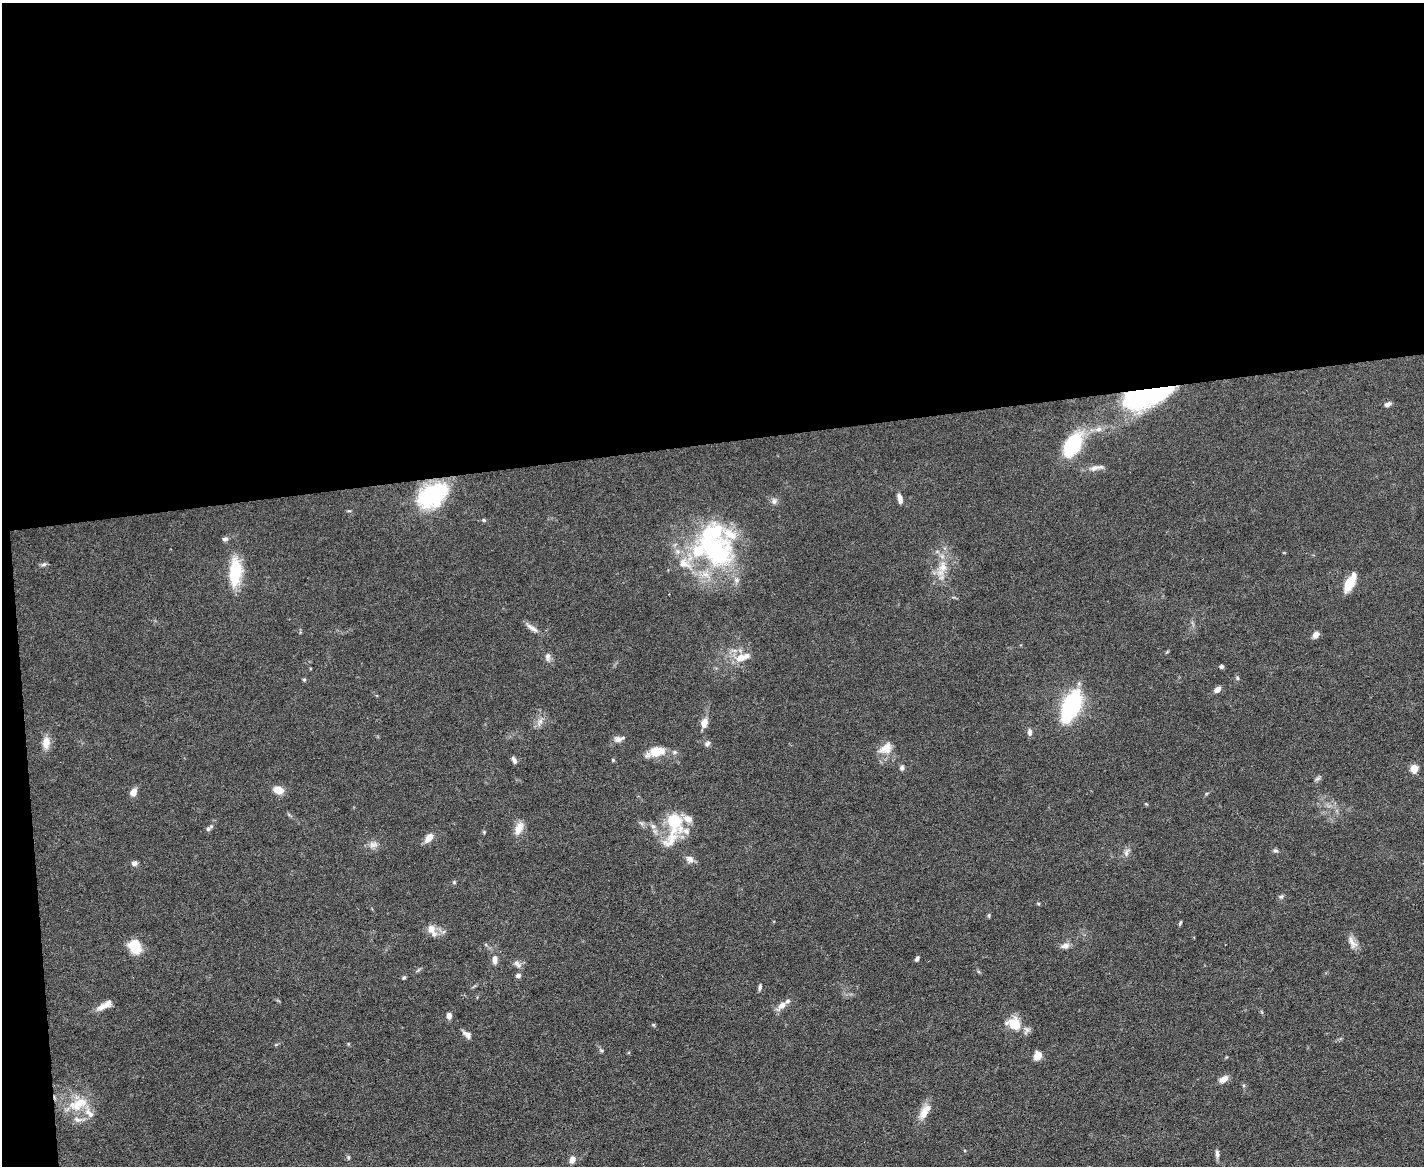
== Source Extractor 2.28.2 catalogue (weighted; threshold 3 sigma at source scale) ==
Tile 1 of 3 x 4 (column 1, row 1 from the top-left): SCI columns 131-1552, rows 3493-4656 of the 4635 x 4656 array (HDU 1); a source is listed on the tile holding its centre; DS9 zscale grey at full resolution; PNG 1426 x 1168 px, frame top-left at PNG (2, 3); no overlay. Shown black and unused: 39% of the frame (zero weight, under 5 of 9 exposures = <1% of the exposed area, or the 3 px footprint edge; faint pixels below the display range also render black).
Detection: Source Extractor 2.28.2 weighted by HDU 2 'WHT'; one run over the whole footprint, this tile lists its part. Background 0.0889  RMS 0.0045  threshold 0.0184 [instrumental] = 3 sigma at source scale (4.09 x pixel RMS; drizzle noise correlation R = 1.36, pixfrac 0.8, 0.05/0.05 arcsec/px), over >= 5 px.
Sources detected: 93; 3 inside a brighter object's white glare — not listed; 11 inside a brighter listed object's ellipse — not listed separately; the other 79 listed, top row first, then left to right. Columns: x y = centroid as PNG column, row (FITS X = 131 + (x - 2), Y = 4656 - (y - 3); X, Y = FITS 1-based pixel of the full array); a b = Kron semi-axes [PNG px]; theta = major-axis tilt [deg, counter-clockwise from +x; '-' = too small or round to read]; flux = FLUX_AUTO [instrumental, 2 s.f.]
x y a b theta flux
1146 393 46 23 10 66
1387 404 8 5 25 1.6
1099 429 9 7 16 2
1073 445 24 14 59 30
1094 468 12 8 13 2.4
432 495 31 20 34 42
900 498 12 5 -77 2.2
774 501 9 8 - 1.6
484 520 5 5 - 0.55
225 539 7 6 - 1.1
715 550 59 40 -40 68
44 564 7 5 18 0.93
943 567 21 11 75 7.2
235 572 32 13 86 18
1350 583 19 8 62 9.1
532 628 20 6 -35 2.4
1316 635 8 6 45 2.3
548 657 12 7 87 1.7
740 658 14 11 26 5.6
1221 666 5 4 - 0.94
1237 678 5 5 - 0.63
304 679 5 4 - 0.52
1217 689 7 5 41 2.6
1071 706 30 16 68 41
540 722 12 6 76 2.2
704 723 11 8 74 3.6
1030 732 9 6 89 1.5
618 739 11 8 4 2.1
46 743 15 9 87 4.1
707 744 8 7 - 1.2
886 748 20 13 35 5.5
655 752 16 14 -18 6.9
674 752 7 5 21 0.93
514 760 8 5 -64 1.4
613 760 4 4 - 0.49
902 768 7 6 - 1
1414 769 5 5 - 13
1317 779 10 4 35 0.89
278 790 9 6 -16 6.6
133 792 7 6 - 3.7
674 824 39 15 78 23
653 826 8 6 -66 1.4
208 829 8 5 44 1.3
519 829 17 9 65 4.6
484 832 5 4 - 0.43
429 838 12 6 50 3.8
373 845 13 8 13 2.4
1275 850 6 6 - 0.84
1126 852 13 6 70 1.7
690 859 10 8 -35 2.3
134 863 6 6 - 1.8
454 882 5 5 - 0.53
1281 897 6 5 - 0.79
989 915 7 3 90 0.52
1180 923 7 3 55 0.53
432 930 18 9 -62 4
1352 942 20 8 -59 3.1
1065 946 13 7 14 2
135 947 14 11 -59 11
917 958 7 4 59 0.89
495 960 12 6 -89 2.1
517 964 12 7 -42 1.8
518 975 7 6 - 1.1
404 977 6 4 55 0.66
760 987 8 4 80 1
782 1005 15 8 45 3.3
102 1006 19 8 31 3.4
449 1016 6 5 - 2.2
1014 1024 16 14 -25 9.9
653 1025 5 4 - 0.52
467 1034 11 6 -39 2.3
601 1050 6 4 -19 0.57
1037 1056 10 8 68 3.1
1224 1079 10 6 31 3.2
78 1104 29 15 23 12
924 1112 20 10 70 5.3
1217 1154 10 5 -86 1.4
348 1157 6 4 89 0.61
572 1160 10 7 69 2.1
Overlapping masked pixels (flux is a lower limit): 1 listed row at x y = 1146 393